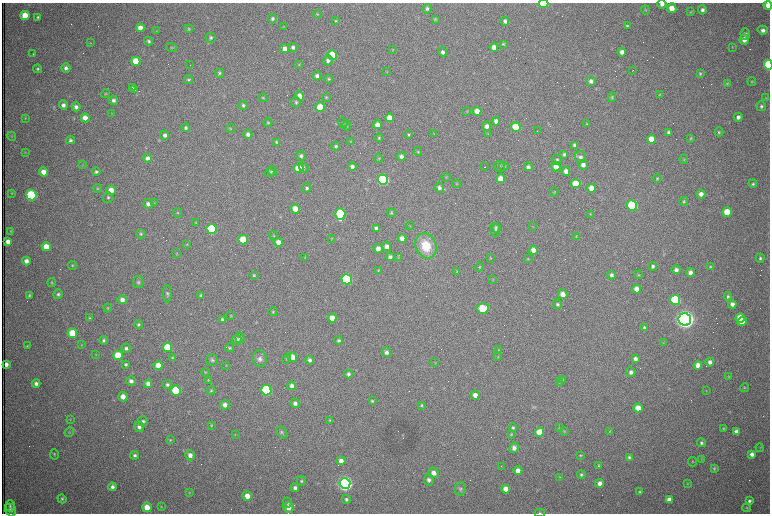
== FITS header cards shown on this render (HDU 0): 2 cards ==
NAXIS1  =                 1536 /fastest changing axis
NAXIS2  =                 1023 /next to fastest changing axis

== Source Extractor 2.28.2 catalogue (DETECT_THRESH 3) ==
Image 1536 x 1023 px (HDU 0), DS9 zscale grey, zoomed out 1/2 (1 PNG px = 2 x 2 image px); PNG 772 x 516 px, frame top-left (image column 1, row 1022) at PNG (2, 3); each listed source drawn as its Kron ellipse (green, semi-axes under 4 px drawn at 4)
Background 1070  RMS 17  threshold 49.5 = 3 sigma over >= 5 px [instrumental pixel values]
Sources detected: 411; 73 cannot appear on this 1/2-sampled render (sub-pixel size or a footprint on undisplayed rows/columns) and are neither listed nor drawn; the other 338 listed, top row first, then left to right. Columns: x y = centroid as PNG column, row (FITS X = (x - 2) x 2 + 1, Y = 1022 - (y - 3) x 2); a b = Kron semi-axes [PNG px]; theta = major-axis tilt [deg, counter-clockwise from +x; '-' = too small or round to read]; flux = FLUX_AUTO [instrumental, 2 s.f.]
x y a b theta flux
544 4 5 3 - 1.3e+05
662 4 5 4 - 1.2e+04
768 5 4 4 - 2.7e+04
672 8 5 5 - 3.5e+04
427 9 5 4 - 7.0e+03
645 10 4 3 - 2.9e+03
702 10 4 4 - 9.9e+03
691 12 4 3 - 3.0e+03
317 14 4 4 - 3.1e+03
25 15 4 4 - 6.7e+04
38 17 4 4 - 5.3e+03
272 19 4 4 - 8.1e+03
435 19 4 3 - 3.2e+03
336 21 4 3 - 3.1e+03
505 21 4 4 - 1.1e+04
627 26 4 3 - 4.1e+03
284 27 4 3 - 2.4e+03
140 28 4 4 - 3.2e+04
189 29 4 4 - 4.2e+03
763 30 5 4 - 1.3e+04
156 31 3 3 - 1.9e+03
745 34 5 4 - 1.0e+04
211 38 5 5 - 7.0e+03
744 40 5 4 - 2.4e+04
149 41 4 4 - 6.5e+03
90 43 3 3 - 2.4e+03
503 44 4 4 - 3.5e+03
171 47 5 3 - 4.2e+03
293 47 4 4 - 9.5e+03
494 47 4 4 - 2.9e+04
732 47 4 3 - 2.5e+03
285 49 4 4 - 1.8e+04
392 50 4 2 - 2.1e+03
442 52 4 4 - 1.3e+04
622 52 4 4 - 1.7e+04
33 54 2 1 - 6.0e+03
332 55 5 4 - 1.2e+05
328 60 5 4 - 1.5e+04
136 61 5 4 - 8.9e+04
299 64 4 3 - 2.8e+03
190 65 2 1 - 9.9e+04
768 65 5 3 - 2.4e+05
66 68 4 4 - 1.1e+04
38 69 4 4 - 5.3e+03
633 70 2 1 - 2.5e+03
386 72 3 2 - 1.7e+03
219 73 5 4 - 6.0e+03
700 73 4 4 - 4.8e+03
317 76 4 4 - 1.0e+04
329 79 4 4 - 4.1e+03
189 80 4 4 - 4.6e+03
591 81 5 5 - 1.4e+04
752 81 4 3 - 2.7e+03
727 84 4 3 - 3.0e+03
133 88 3 1 - 4.3e+03
135 89 2 1 - 2.9e+03
105 94 4 4 - 3.7e+03
659 94 3 3 - 2.5e+03
300 96 5 4 - 3.3e+04
326 97 4 3 - 3.5e+03
612 97 5 4 - 4.1e+03
263 98 4 4 - 3.7e+03
766 98 3 3 - 2.6e+03
113 100 5 4 - 1.1e+04
296 102 5 4 - 6.5e+03
63 105 4 4 - 1.4e+04
243 105 4 4 - 6.7e+03
761 106 5 4 - 6.6e+03
76 107 4 4 - 1.2e+04
320 107 5 4 - 9.4e+04
467 111 3 3 - 2.4e+03
477 111 4 4 - 4.3e+04
112 113 3 3 - 2.6e+03
738 117 4 4 - 1.3e+04
25 118 3 3 - 2.1e+03
85 118 4 4 - 3.1e+04
389 118 4 4 - 4.4e+04
496 121 4 4 - 1.7e+04
268 123 4 3 - 3.3e+03
343 123 5 3 - 4.0e+03
587 124 3 3 - 3.2e+03
347 125 5 4 - 3.9e+03
377 125 4 4 - 2.4e+04
487 126 5 4 - 1.6e+04
516 127 5 4 - 1.4e+05
186 128 4 4 - 7.5e+03
230 128 4 3 - 2.8e+03
537 131 2 1 - 1.7e+03
668 132 4 3 - 7.0e+03
719 132 4 4 - 4.3e+03
433 133 4 2 - 1.8e+03
248 134 4 4 - 1.1e+04
408 134 4 3 - 4.2e+03
488 134 4 3 - 2.4e+03
165 135 4 4 - 1.2e+04
12 136 5 3 - 2.6e+03
379 138 4 3 - 4.2e+03
691 138 4 3 - 3.2e+03
651 139 4 4 - 4.4e+04
70 140 4 4 - 7.5e+03
350 141 4 3 - 2.4e+03
276 142 2 2 - 8.2e+03
574 145 4 4 - 1.0e+04
336 146 4 4 - 6.2e+03
418 151 4 4 - 3.7e+03
25 152 4 2 - 1.9e+03
564 154 4 3 - 6.5e+03
301 156 4 4 - 8.6e+03
401 157 4 4 - 1.2e+04
580 157 6 5 - 1.0e+04
148 158 4 4 - 1.2e+04
379 158 4 4 - 3.7e+03
684 159 4 4 - 3.9e+03
557 160 5 5 - 5.9e+03
82 165 4 2 - 2.2e+03
583 165 5 4 - 1.5e+04
499 166 6 5 - 6.4e+03
504 166 4 4 - 5.1e+03
352 167 4 4 - 1.4e+04
484 167 2 1 - 2.6e+03
528 167 4 4 - 9.7e+03
556 167 5 4 - 3.2e+04
298 168 5 4 - 6.8e+04
304 168 5 4 - 6.9e+03
272 171 5 4 - 6.1e+03
566 171 4 4 - 1.9e+04
43 172 4 4 - 3.6e+04
96 172 4 4 - 7.0e+03
269 173 5 4 - 5.9e+03
446 177 4 3 - 3.0e+03
657 178 4 3 - 3.3e+03
500 179 4 4 - 4.3e+04
383 180 5 5 - 4.8e+05
457 184 4 3 - 2.4e+03
576 184 5 4 - 8.5e+04
753 184 4 4 - 5.3e+03
98 188 4 4 - 3.7e+03
307 188 4 4 - 7.1e+03
439 188 5 4 - 1.0e+04
591 188 4 4 - 3.5e+04
111 190 5 5 - 3.5e+04
554 192 4 3 - 2.9e+03
12 193 4 3 - 2.8e+03
701 194 4 4 - 2.0e+04
31 195 5 5 - 3.7e+05
108 197 5 5 - 6.2e+03
684 201 4 4 - 4.3e+03
154 203 3 2 - 1.6e+03
148 204 5 4 - 1.3e+04
632 205 5 5 - 2.6e+05
295 209 5 4 - 4.7e+04
727 212 4 4 - 8.3e+04
177 213 5 4 - 3.5e+03
391 213 4 4 - 3.9e+03
340 214 6 5 - 2.8e+05
590 214 3 3 - 2.2e+03
196 222 3 3 - 2.4e+03
410 226 4 3 - 2.8e+03
533 226 3 2 - 1.7e+03
376 228 4 4 - 8.9e+03
496 228 5 4 - 5.7e+03
212 229 5 5 - 2.9e+05
495 230 6 5 - 6.9e+03
11 231 4 3 - 3.3e+03
141 234 5 4 - 5.6e+03
274 236 4 3 - 2.8e+03
576 236 3 2 - 1.7e+03
332 238 4 3 - 2.2e+03
402 238 4 4 - 2.5e+04
243 240 5 4 - 1.1e+05
8 241 4 4 - 1.9e+04
278 242 4 4 - 2.4e+04
187 244 4 3 - 2.7e+03
426 246 13 10 -66 1.1e+05
46 247 4 4 - 5.2e+04
387 247 4 4 - 2.3e+04
378 249 5 4 - 2.0e+04
533 250 4 4 - 2.4e+04
177 254 4 3 - 2.8e+03
305 257 3 3 - 2.0e+03
390 257 4 4 - 1.1e+04
398 258 4 3 - 2.9e+03
490 258 4 3 - 2.1e+03
760 258 4 4 - 6.4e+03
528 259 3 3 - 2.3e+03
26 261 4 4 - 1.7e+04
72 265 4 4 - 4.5e+03
653 266 4 4 - 7.8e+03
479 267 4 4 - 3.2e+03
710 267 3 3 - 4.2e+03
378 270 3 3 - 2.7e+03
676 270 4 4 - 1.4e+04
457 271 3 3 - 2.2e+03
690 273 4 4 - 1.6e+04
254 275 4 3 - 4.1e+03
611 275 4 4 - 1.0e+04
639 275 4 3 - 3.2e+03
347 279 5 5 - 4.4e+05
493 279 3 3 - 2.4e+03
52 282 4 4 - 3.7e+03
138 282 6 5 - 6.8e+03
637 289 4 4 - 3.0e+04
58 294 5 4 - 6.7e+03
167 294 9 3 -89 6.7e+03
563 294 5 4 - 2.7e+04
29 295 4 3 - 4.8e+03
201 295 4 4 - 4.9e+03
728 296 4 4 - 5.8e+03
122 300 4 4 - 1.8e+04
675 300 5 5 - 2.7e+05
558 304 5 4 - 6.1e+03
732 304 4 4 - 1.7e+04
108 308 4 4 - 3.8e+03
483 308 6 5 - 1.2e+05
273 312 4 3 - 3.7e+03
231 316 3 3 - 3.0e+03
90 318 4 4 - 4.2e+03
332 318 4 4 - 3.8e+04
740 318 5 4 - 6.8e+04
685 319 6 6 - 3.6e+06
222 320 4 4 - 7.8e+03
742 322 4 4 - 5.3e+04
138 324 4 4 - 4.8e+03
644 327 4 3 - 5.1e+03
72 333 5 4 - 8.4e+04
240 338 5 4 - 6.6e+03
103 340 4 4 - 6.7e+03
237 340 5 5 - 1.9e+04
339 340 4 4 - 5.7e+03
663 343 3 2 - 2.1e+03
81 345 3 2 - 2.0e+03
27 346 4 3 - 3.3e+03
167 347 5 4 - 9.3e+04
126 348 4 4 - 8.7e+03
230 348 4 4 - 4.8e+03
499 350 3 3 - 2.5e+03
386 352 5 4 - 1.2e+04
96 355 3 3 - 1.7e+03
118 355 5 4 - 9.5e+04
292 357 5 4 - 3.8e+04
497 357 4 3 - 2.5e+03
173 358 4 4 - 3.8e+03
260 359 8 7 - 1.4e+04
286 359 5 3 - 3.1e+03
635 359 4 4 - 1.3e+04
212 360 6 5 - 7.6e+03
310 360 4 4 - 1.2e+04
710 362 4 4 - 1.3e+04
435 363 4 3 - 2.8e+03
6 364 4 3 - 1.4e+04
126 364 4 4 - 5.2e+03
158 365 4 4 - 3.9e+04
225 365 3 3 - 1.6e+03
698 365 4 4 - 3.1e+04
205 372 4 3 - 2.8e+03
631 372 5 4 - 1.2e+04
348 374 4 4 - 8.5e+03
729 376 4 3 - 2.4e+03
563 379 4 3 - 2.7e+03
208 380 4 3 - 2.6e+03
131 381 5 4 - 1.4e+04
559 382 3 3 - 2.3e+03
36 384 4 4 - 1.2e+04
148 384 4 4 - 1.9e+04
167 384 4 4 - 7.4e+03
292 386 4 4 - 1.4e+04
744 388 4 4 - 3.6e+03
176 390 5 5 - 2.0e+05
211 390 4 4 - 3.8e+03
266 390 5 5 - 3.6e+05
706 390 4 3 - 2.3e+03
475 395 4 4 - 2.3e+04
123 397 5 4 - 2.7e+04
372 401 3 3 - 4.2e+03
295 403 5 4 - 1.3e+04
225 405 4 4 - 2.0e+04
421 405 4 3 - 3.6e+03
638 408 5 4 - 3.1e+04
70 419 3 2 - 1.6e+03
330 420 4 3 - 3.2e+03
143 421 5 5 - 9.2e+03
211 425 4 4 - 3.2e+03
139 427 5 5 - 1.4e+04
559 427 3 2 - 1.7e+03
513 428 4 4 - 4.8e+03
723 428 4 4 - 3.9e+03
564 431 4 3 - 2.9e+03
610 431 4 3 - 2.2e+03
69 432 5 3 - 3.0e+03
282 432 6 5 - 5.8e+03
539 432 4 4 - 6.9e+04
736 432 4 4 - 1.3e+04
511 434 4 3 - 2.9e+03
235 435 3 3 - 2.0e+03
170 440 4 3 - 3.4e+03
701 443 4 4 - 6.9e+03
514 448 5 4 - 1.6e+04
760 448 4 3 - 2.7e+03
54 454 5 3 - 3.6e+03
752 454 4 4 - 1.5e+04
135 455 4 4 - 8.2e+03
190 455 5 5 - 1.9e+04
581 455 4 4 - 4.0e+03
629 457 4 4 - 6.9e+03
702 459 3 3 - 2.1e+03
341 461 4 4 - 2.0e+04
692 462 5 3 - 2.9e+03
501 466 2 1 - 1.0e+03
599 466 4 3 - 3.6e+03
714 468 4 3 - 3.7e+03
518 471 4 4 - 2.4e+04
433 473 5 5 - 2.5e+04
581 475 4 4 - 6.1e+03
559 477 4 3 - 2.3e+03
429 480 5 5 - 1.3e+04
301 481 5 4 - 5.4e+03
600 483 4 4 - 1.8e+04
687 483 4 3 - 2.2e+03
345 484 5 5 - 1.5e+06
112 487 4 4 - 1.3e+04
295 488 4 4 - 1.2e+04
460 489 6 5 - 8.5e+03
505 489 4 4 - 2.8e+04
189 492 4 3 - 2.7e+03
640 492 4 3 - 4.3e+03
247 496 5 4 - 3.1e+04
62 499 4 4 - 5.5e+03
346 499 4 4 - 7.5e+03
669 500 4 4 - 2.8e+04
749 501 4 4 - 7.7e+03
287 503 5 4 - 6.7e+03
10 506 5 5 - 6.4e+03
161 506 3 3 - 2.2e+03
147 507 5 4 - 4.8e+04
288 508 5 5 - 2.3e+04
746 508 4 3 - 3.3e+03
11 510 6 5 - 1.4e+04
540 513 5 3 - 4.3e+03
At the frame edge (FLAGS 8, measured only in part): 5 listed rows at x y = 544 4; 662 4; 768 5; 768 65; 540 513
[73 sub-pixel or undisplayed-footprint detections neither listed nor drawn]